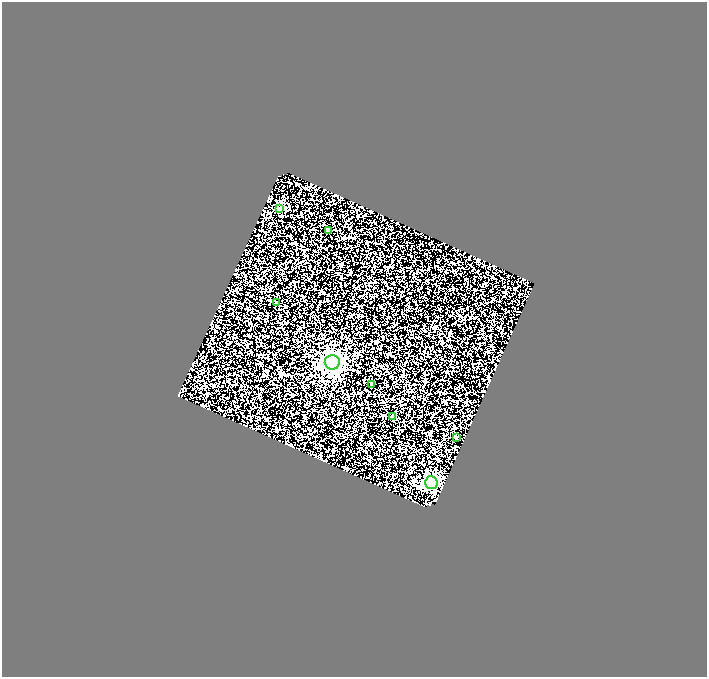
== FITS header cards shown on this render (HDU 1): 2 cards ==
NAXIS1  =                  705
NAXIS2  =                  675

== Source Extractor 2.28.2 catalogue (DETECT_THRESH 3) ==
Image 705 x 675 px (HDU 1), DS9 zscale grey, 1 PNG px = 1 image px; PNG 709 x 679 px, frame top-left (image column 1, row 675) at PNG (2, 2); each listed source drawn as its Kron ellipse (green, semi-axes under 4 px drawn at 4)
Background 0.866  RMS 1.3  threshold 3.79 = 3 sigma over >= 5 px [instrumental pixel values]
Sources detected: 8; all 8 listed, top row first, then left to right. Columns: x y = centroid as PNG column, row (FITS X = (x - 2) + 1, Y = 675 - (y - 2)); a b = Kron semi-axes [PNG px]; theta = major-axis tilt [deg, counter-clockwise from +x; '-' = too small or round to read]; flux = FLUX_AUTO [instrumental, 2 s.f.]
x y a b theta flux
279 209 4 4 - 1100
329 230 4 3 - 340
276 302 3 3 - 140
332 362 7 7 - 38000
372 384 3 3 - 190
393 417 4 3 - 440
456 438 3 3 - 130
431 482 6 6 - 18000